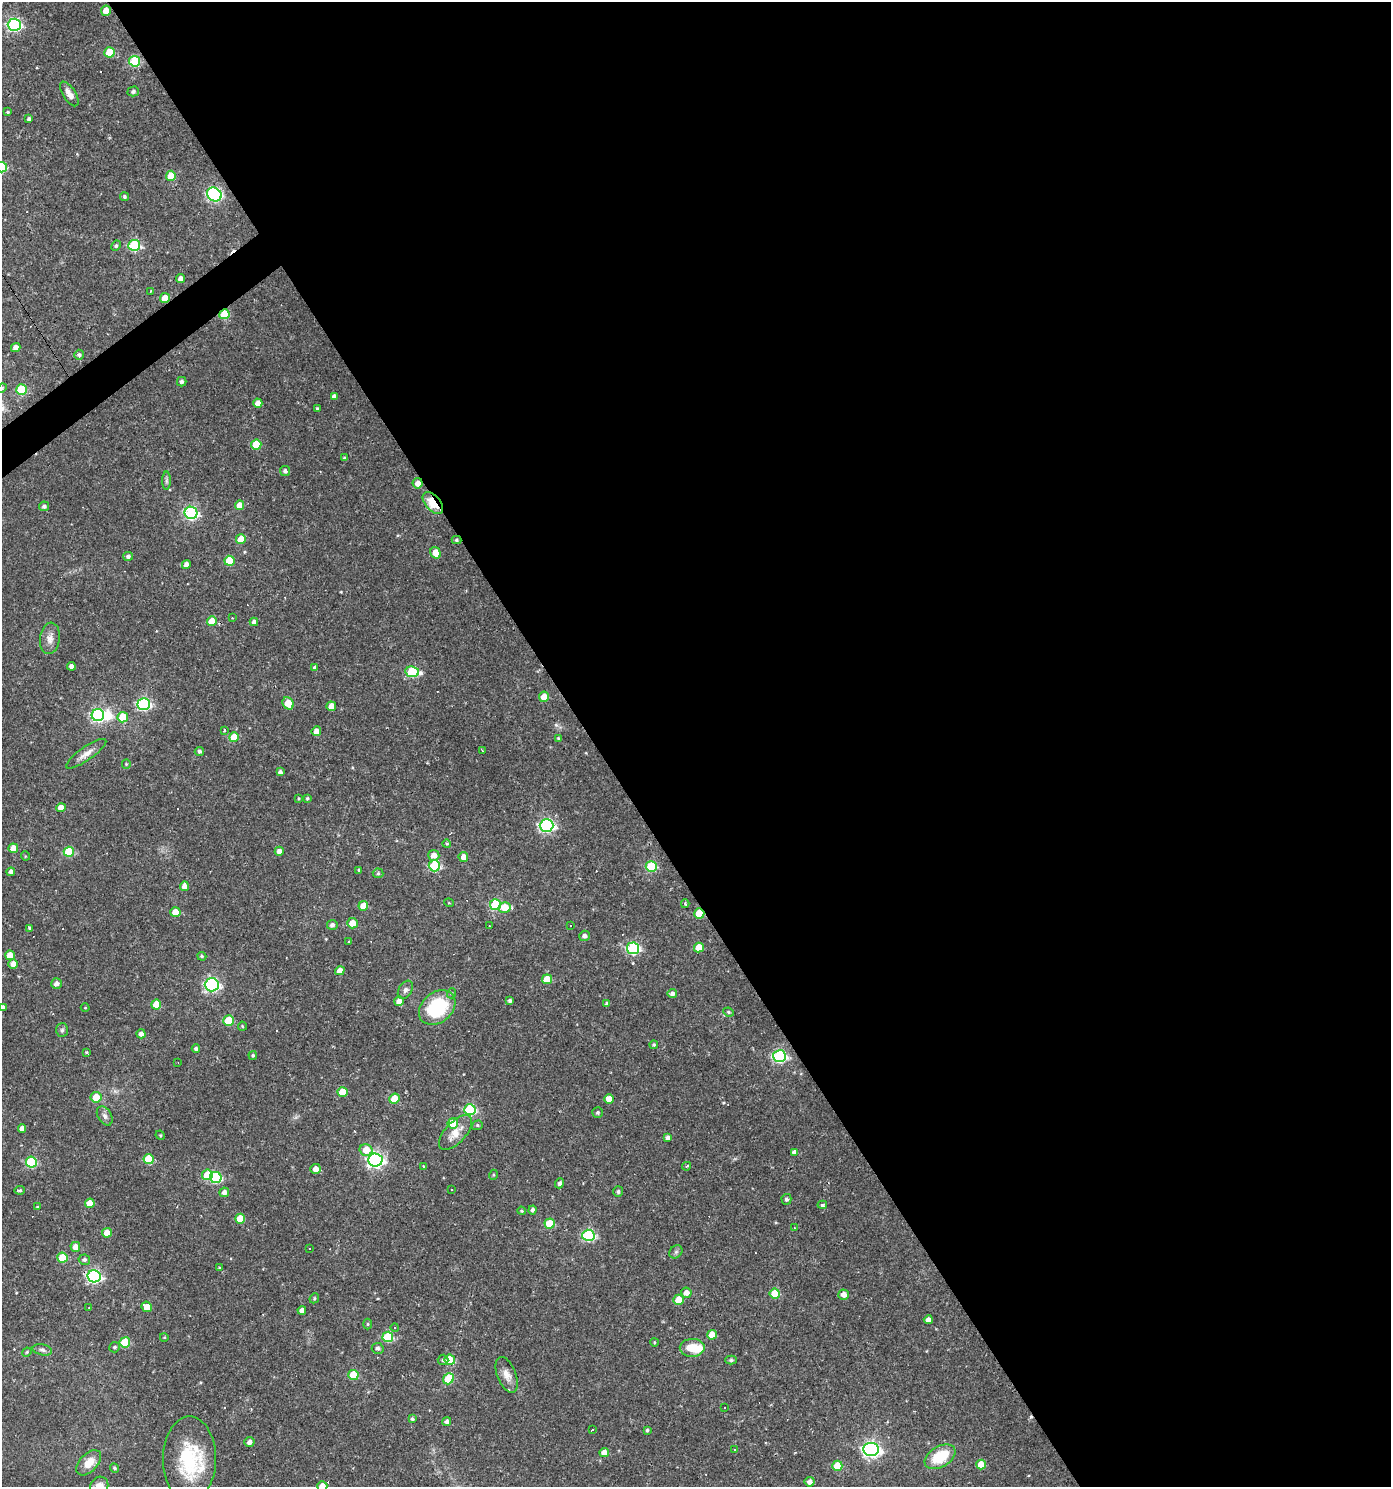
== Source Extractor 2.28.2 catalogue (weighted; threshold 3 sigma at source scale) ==
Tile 8 of 4 x 4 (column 4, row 2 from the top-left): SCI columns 4292-5680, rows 2970-4454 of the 5866 x 5938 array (HDU 1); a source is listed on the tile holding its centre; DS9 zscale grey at full resolution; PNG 1393 x 1489 px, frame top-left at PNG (2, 2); each listed source drawn as its Kron ellipse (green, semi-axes under 4 px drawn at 4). Shown black and unused: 58% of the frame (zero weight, under 2 of 3 exposures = <1% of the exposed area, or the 3 px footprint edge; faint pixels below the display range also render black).
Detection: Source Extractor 2.28.2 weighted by HDU 2 'WHT'; one run over the whole footprint, this tile lists its part. Background 0.0261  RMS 0.0044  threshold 0.0196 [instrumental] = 3 sigma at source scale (4.5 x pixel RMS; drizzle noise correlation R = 1.50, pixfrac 1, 0.0396/0.0396 arcsec/px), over >= 5 px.
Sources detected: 249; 1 inside a brighter object's white glare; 28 cosmic-ray / hot-pixel residue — neither listed nor drawn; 4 inside a brighter listed object's ellipse — not listed separately; the other 216 listed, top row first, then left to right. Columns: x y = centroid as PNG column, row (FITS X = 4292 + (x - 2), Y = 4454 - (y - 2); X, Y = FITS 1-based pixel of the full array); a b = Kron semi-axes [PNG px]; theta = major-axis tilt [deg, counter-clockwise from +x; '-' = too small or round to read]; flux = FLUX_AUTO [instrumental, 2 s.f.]
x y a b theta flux
106 11 5 5 - 4.2
14 25 6 6 - 72
110 52 5 5 - 14
135 61 5 5 - 29
133 91 5 5 - 1.1
69 94 14 6 -57 2.9
8 112 4 3 - 0.51
29 119 4 3 - 0.9
2 167 5 5 - 22
171 176 5 5 - 7.6
214 194 8 6 -35 88
125 197 4 4 - 0.77
134 245 6 5 - 34
116 246 5 4 - 0.78
180 278 4 4 - 2.3
150 291 3 2 - 0.68
165 298 5 5 - 7.1
224 314 5 5 - 16
16 347 5 4 - 2.5
79 355 5 5 - 1.2
182 382 4 4 - 1.2
2 388 5 4 - 0.49
21 390 5 5 - 23
334 396 4 4 - 1.5
258 403 4 4 - 3.5
317 408 4 3 - 0.48
256 445 5 5 - 13
344 458 4 4 - 0.58
285 471 5 5 - 1.1
166 481 9 4 90 0.93
418 483 5 5 - 3.2
433 503 13 7 -48 15
240 505 5 4 - 4.3
44 506 5 5 - 1.1
191 513 6 6 - 67
241 539 5 5 - 9.5
456 540 5 4 - 0.66
436 553 6 5 - 6.7
128 556 5 4 - 1.1
229 561 5 5 - 10
186 564 4 4 - 2
232 618 2 2 - 0.3
212 621 5 4 - 7.9
254 622 4 4 - 1.4
50 638 16 10 82 3.3
71 666 4 4 - 1.7
314 667 3 3 - 0.62
412 672 7 5 -8 26
544 697 5 5 - 7.4
288 703 6 5 - 7.5
144 704 6 6 - 60
331 706 5 4 - 4.2
98 715 6 6 - 65
123 717 5 5 - 13
224 730 3 3 - 1.6
316 731 5 4 - 2.5
234 737 5 5 - 8.2
558 738 4 4 - 0.37
482 750 3 3 - 0.98
199 751 4 4 - 1
86 754 24 6 35 3.4
126 764 4 4 - 0.42
280 772 4 4 - 1.2
299 798 4 3 - 0.37
307 798 3 3 - 0.58
61 808 5 4 - 3.6
547 825 7 6 - 86
447 844 4 3 - 0.52
13 848 5 5 - 5.2
279 851 4 4 - 2.2
69 852 5 5 - 18
434 855 5 5 - 3.4
25 856 5 3 - 0.38
463 857 5 4 - 3.8
434 866 5 5 - 34
651 867 5 5 - 26
359 870 4 4 - 0.49
11 872 4 4 - 1.6
378 873 5 5 - 0.64
184 886 5 4 - 3
449 903 5 3 - 0.34
685 904 4 3 - 0.52
495 905 5 5 - 26
363 906 5 5 - 6.8
505 907 6 5 - 7.6
175 912 5 5 - 7.2
699 913 5 5 - 13
352 923 5 5 - 5.3
332 925 5 5 - 1.3
571 925 3 3 - 0.56
489 926 3 2 - 0.28
30 928 4 3 - 1
584 936 5 5 - 1.6
349 942 3 2 - 0.29
699 947 5 5 - 7.3
633 948 6 6 - 51
10 955 5 5 - 5.9
202 956 4 3 - 0.55
13 964 5 4 - 3.3
340 971 5 4 - 4.1
547 979 5 5 - 8.2
57 984 5 5 - 1.6
212 985 7 6 - 78
405 990 10 6 59 1.5
452 993 5 3 - 0.46
672 994 5 4 - 1.4
399 1001 5 4 - 3.2
510 1001 4 3 - 0.98
607 1004 4 4 - 1
156 1005 5 5 - 8.2
3 1007 3 3 - 0.75
85 1008 4 3 - 0.33
437 1008 20 15 40 26
728 1012 5 3 - 0.56
228 1020 5 5 - 13
242 1026 4 4 - 0.46
62 1030 7 6 - 0.92
141 1034 4 4 - 2.1
654 1045 4 4 - 0.62
196 1049 4 4 - 0.87
86 1052 3 3 - 0.42
253 1055 4 3 - 0.61
780 1056 6 6 - 63
178 1063 2 2 - 0.25
343 1092 5 5 - 10
96 1097 5 5 - 7.7
394 1099 5 5 - 8
609 1099 5 5 - 3.6
470 1110 6 5 - 35
597 1112 5 5 - 0.79
105 1116 10 6 -58 1.6
453 1123 5 5 - 9.5
477 1125 5 4 - 0.64
22 1128 4 4 - 2.1
456 1133 22 10 47 5.5
160 1135 5 4 - 0.45
668 1138 4 4 - 1.6
366 1150 6 5 - 7.3
794 1152 4 4 - 1.7
149 1159 5 5 - 14
375 1160 7 6 - 120
31 1162 5 5 - 31
423 1166 3 3 - 0.98
686 1166 4 3 - 0.55
316 1169 5 5 - 2.9
207 1175 5 5 - 10
493 1175 5 3 - 0.4
216 1177 6 5 - 34
559 1183 5 4 - 1.2
452 1189 3 2 - 0.45
20 1190 5 4 - 0.73
224 1192 5 5 - 1.9
618 1192 5 5 - 1
786 1199 5 5 - 1.2
90 1203 5 5 - 6.8
822 1205 5 3 - 0.92
37 1207 3 3 - 0.43
533 1210 4 4 - 1.2
521 1211 4 3 - 0.5
240 1219 5 5 - 8.6
550 1223 5 5 - 13
794 1228 3 3 - 0.35
107 1233 5 5 - 3.6
588 1235 6 5 - 46
75 1247 5 5 - 4.3
309 1248 2 2 - 0.27
676 1252 7 6 - 0.97
62 1258 5 5 - 12
84 1260 6 5 - 1.1
219 1268 4 3 - 0.39
94 1276 6 6 - 78
686 1293 5 5 - 2.9
775 1293 5 5 - 12
844 1295 5 5 - 2.6
314 1298 5 4 - 0.62
679 1300 5 5 - 6.8
147 1307 5 5 - 6.2
89 1308 3 2 - 0.27
302 1311 4 4 - 2.3
928 1320 4 4 - 2.3
368 1324 5 3 - 0.46
395 1328 4 4 - 0.65
712 1335 5 5 - 5.4
164 1337 4 3 - 0.34
388 1337 5 5 - 25
125 1342 5 5 - 20
654 1342 4 3 - 0.37
115 1347 5 5 - 0.76
378 1348 6 5 - 1.3
692 1348 12 9 0 7.8
42 1350 10 5 -12 1.2
27 1352 5 4 - 0.48
443 1360 5 5 - 0.74
450 1360 5 5 - 11
731 1360 6 4 0 0.69
353 1375 5 5 - 14
507 1375 19 9 -68 3.9
448 1379 6 5 - 16
725 1408 3 2 - 0.47
412 1419 4 4 - 0.87
447 1422 4 4 - 1.5
592 1430 3 2 - 0.4
647 1430 4 3 - 0.66
249 1442 5 5 - 1.8
871 1449 7 6 - 140
734 1450 3 2 - 0.71
604 1453 5 4 - 4.6
940 1457 17 10 31 14
189 1459 42 26 90 29
89 1463 15 9 46 6.3
981 1465 5 5 - 7.7
837 1466 5 5 - 9.5
114 1468 5 4 - 0.76
810 1482 5 5 - 1.7
99 1486 10 8 57 4.1
322 1486 5 5 - 4
Overlapping masked pixels (flux is a lower limit): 6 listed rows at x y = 165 298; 224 314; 418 483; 433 503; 456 540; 699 913
Isophote crosses this tile's border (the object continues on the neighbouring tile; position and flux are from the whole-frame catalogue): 5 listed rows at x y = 2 167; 2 388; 3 1007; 99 1486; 322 1486